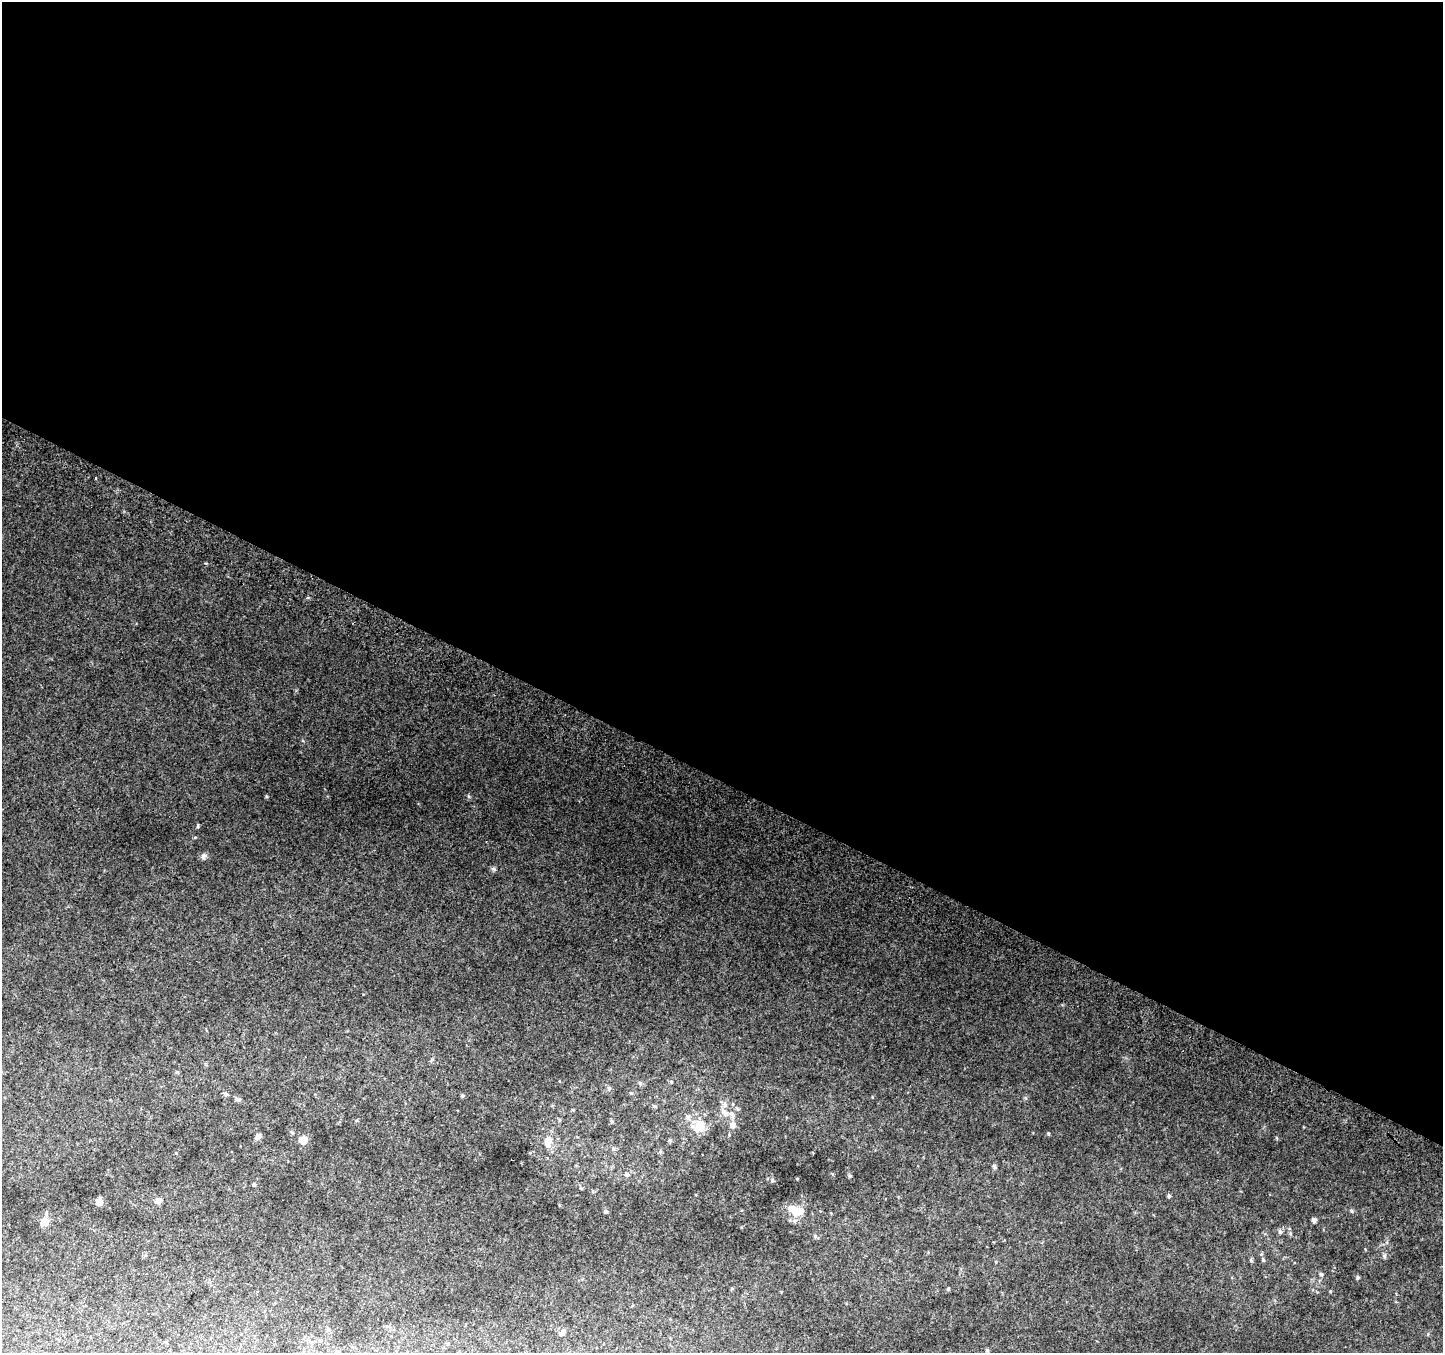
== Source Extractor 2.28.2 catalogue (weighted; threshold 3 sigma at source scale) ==
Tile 3 of 4 x 4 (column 3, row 1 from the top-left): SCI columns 2914-4354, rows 4357-5707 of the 5818 x 5945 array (HDU 1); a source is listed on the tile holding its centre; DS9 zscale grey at full resolution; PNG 1445 x 1355 px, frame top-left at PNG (2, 2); no overlay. Shown black and unused: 58% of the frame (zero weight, under 2 of 3 exposures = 2% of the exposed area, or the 3 px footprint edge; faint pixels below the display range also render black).
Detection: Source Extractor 2.28.2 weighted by HDU 2 'WHT'; one run over the whole footprint, this tile lists its part. Background 0.085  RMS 0.013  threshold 0.0563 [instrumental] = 3 sigma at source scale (4.5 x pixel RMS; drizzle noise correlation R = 1.50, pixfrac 1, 0.0396/0.0396 arcsec/px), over >= 5 px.
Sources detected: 51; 1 inside a brighter object's white glare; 1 cosmic-ray / hot-pixel residue — not listed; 3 inside a brighter listed object's ellipse — not listed separately; the other 46 listed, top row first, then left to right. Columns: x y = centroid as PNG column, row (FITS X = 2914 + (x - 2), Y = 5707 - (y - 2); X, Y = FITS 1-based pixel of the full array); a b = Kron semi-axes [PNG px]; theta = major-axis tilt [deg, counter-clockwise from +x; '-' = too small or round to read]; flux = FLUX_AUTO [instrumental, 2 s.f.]
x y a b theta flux
96 478 3 2 - 0.92
308 597 4 3 - 1.8
468 796 6 4 -70 1.5
198 826 6 3 89 1.4
203 856 8 7 - 3.5
493 869 7 5 -21 2.2
671 1082 5 4 - 1.4
609 1088 5 5 - 1.8
631 1093 4 3 - 1.1
226 1094 7 5 -28 2.1
462 1096 5 4 - 1.8
238 1100 7 4 -44 2.3
654 1106 5 5 - 1.8
724 1112 10 7 -53 8.3
687 1117 8 7 - 4.6
612 1121 5 4 - 1.5
732 1125 8 7 - 6.4
699 1126 13 11 -69 26
1048 1133 4 3 - 1.1
258 1136 8 5 47 4.9
303 1140 6 6 - 17
670 1140 5 5 - 1.7
548 1141 13 9 88 13
613 1148 6 5 - 2.1
994 1166 8 4 -54 1.9
627 1174 7 5 -17 3
850 1176 6 4 0 1.3
797 1179 4 3 - 0.8
772 1180 6 4 70 1.8
253 1185 6 4 -89 1.2
1169 1196 5 4 - 1.5
99 1201 7 6 - 7.2
159 1201 7 6 - 5.8
605 1211 5 4 - 1.6
795 1212 13 10 86 14
1314 1220 5 5 - 3.8
45 1221 11 9 70 9.1
1280 1231 7 6 - 2.6
1385 1255 7 4 88 2
1263 1259 7 4 -63 1.9
1321 1274 5 5 - 2
1358 1277 6 4 74 1.5
948 1289 4 4 - 1.5
328 1329 5 4 - 1.6
562 1332 6 5 - 3.7
987 1350 5 4 - 1.6
Unlisted compact peaks at least as high as the median listed source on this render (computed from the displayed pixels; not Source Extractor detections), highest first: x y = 1351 1211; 1330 1291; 832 1174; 303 741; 1251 1261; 1428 1334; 1365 1249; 815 1236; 1277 1138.